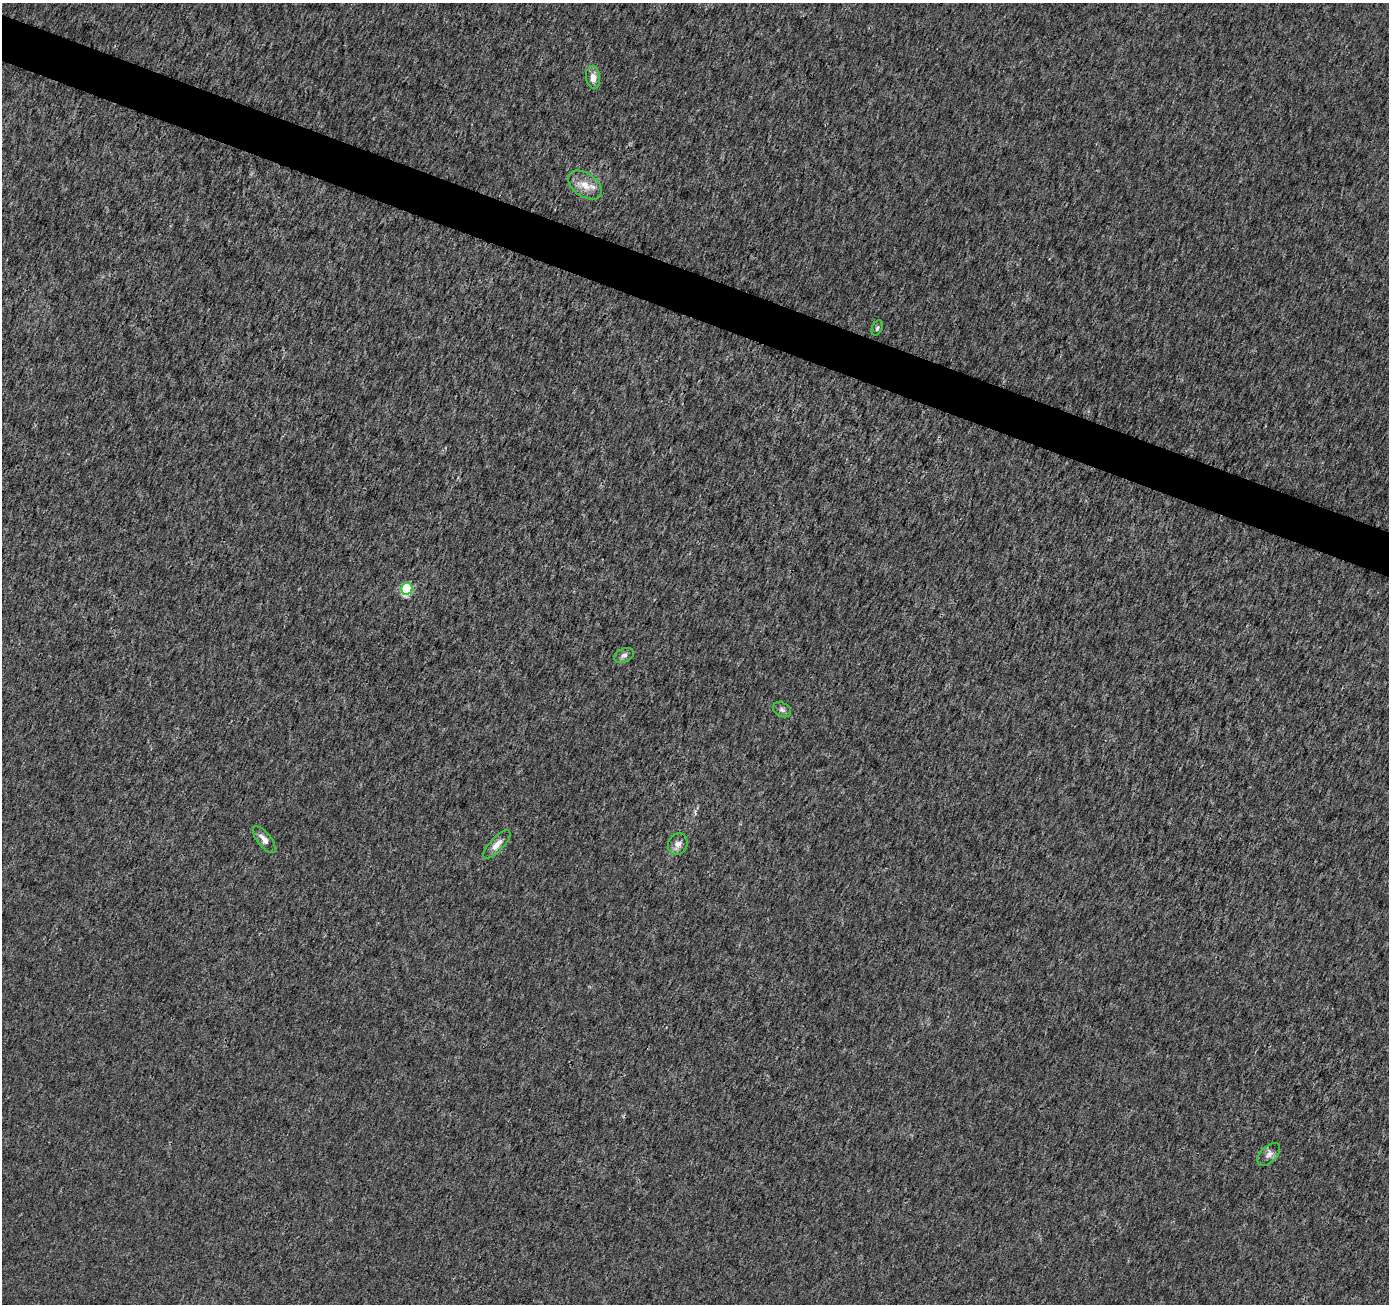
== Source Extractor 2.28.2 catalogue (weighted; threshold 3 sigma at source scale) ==
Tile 11 of 4 x 4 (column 3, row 3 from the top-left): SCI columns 2785-4171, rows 1577-2878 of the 5559 x 5692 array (HDU 1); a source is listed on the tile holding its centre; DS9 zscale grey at full resolution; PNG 1391 x 1306 px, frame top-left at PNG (2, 3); each listed source drawn as its Kron ellipse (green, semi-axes under 4 px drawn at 4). Shown black and unused: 3% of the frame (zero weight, under 3 of 4 exposures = <1% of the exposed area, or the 3 px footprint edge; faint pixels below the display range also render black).
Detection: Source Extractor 2.28.2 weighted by HDU 2 'WHT'; one run over the whole footprint, this tile lists its part. Background 0.0014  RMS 0.0021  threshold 0.00928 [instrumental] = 3 sigma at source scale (4.5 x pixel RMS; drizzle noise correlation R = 1.50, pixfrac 1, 0.0396/0.0396 arcsec/px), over >= 5 px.
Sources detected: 10; all 10 listed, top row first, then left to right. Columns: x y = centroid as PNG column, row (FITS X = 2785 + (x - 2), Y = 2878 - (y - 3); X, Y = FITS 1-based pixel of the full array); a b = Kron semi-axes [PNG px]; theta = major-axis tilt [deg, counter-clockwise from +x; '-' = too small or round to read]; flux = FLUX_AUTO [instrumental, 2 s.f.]
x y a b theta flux
593 77 11 7 -81 1.7
585 185 19 11 -36 2.9
877 328 8 5 66 0.4
407 589 6 5 - 16
624 655 10 6 23 0.77
782 710 10 6 -28 0.68
264 840 16 7 -52 1.4
497 844 18 7 46 1.7
678 844 11 9 61 1.3
1269 1154 14 8 45 1.1